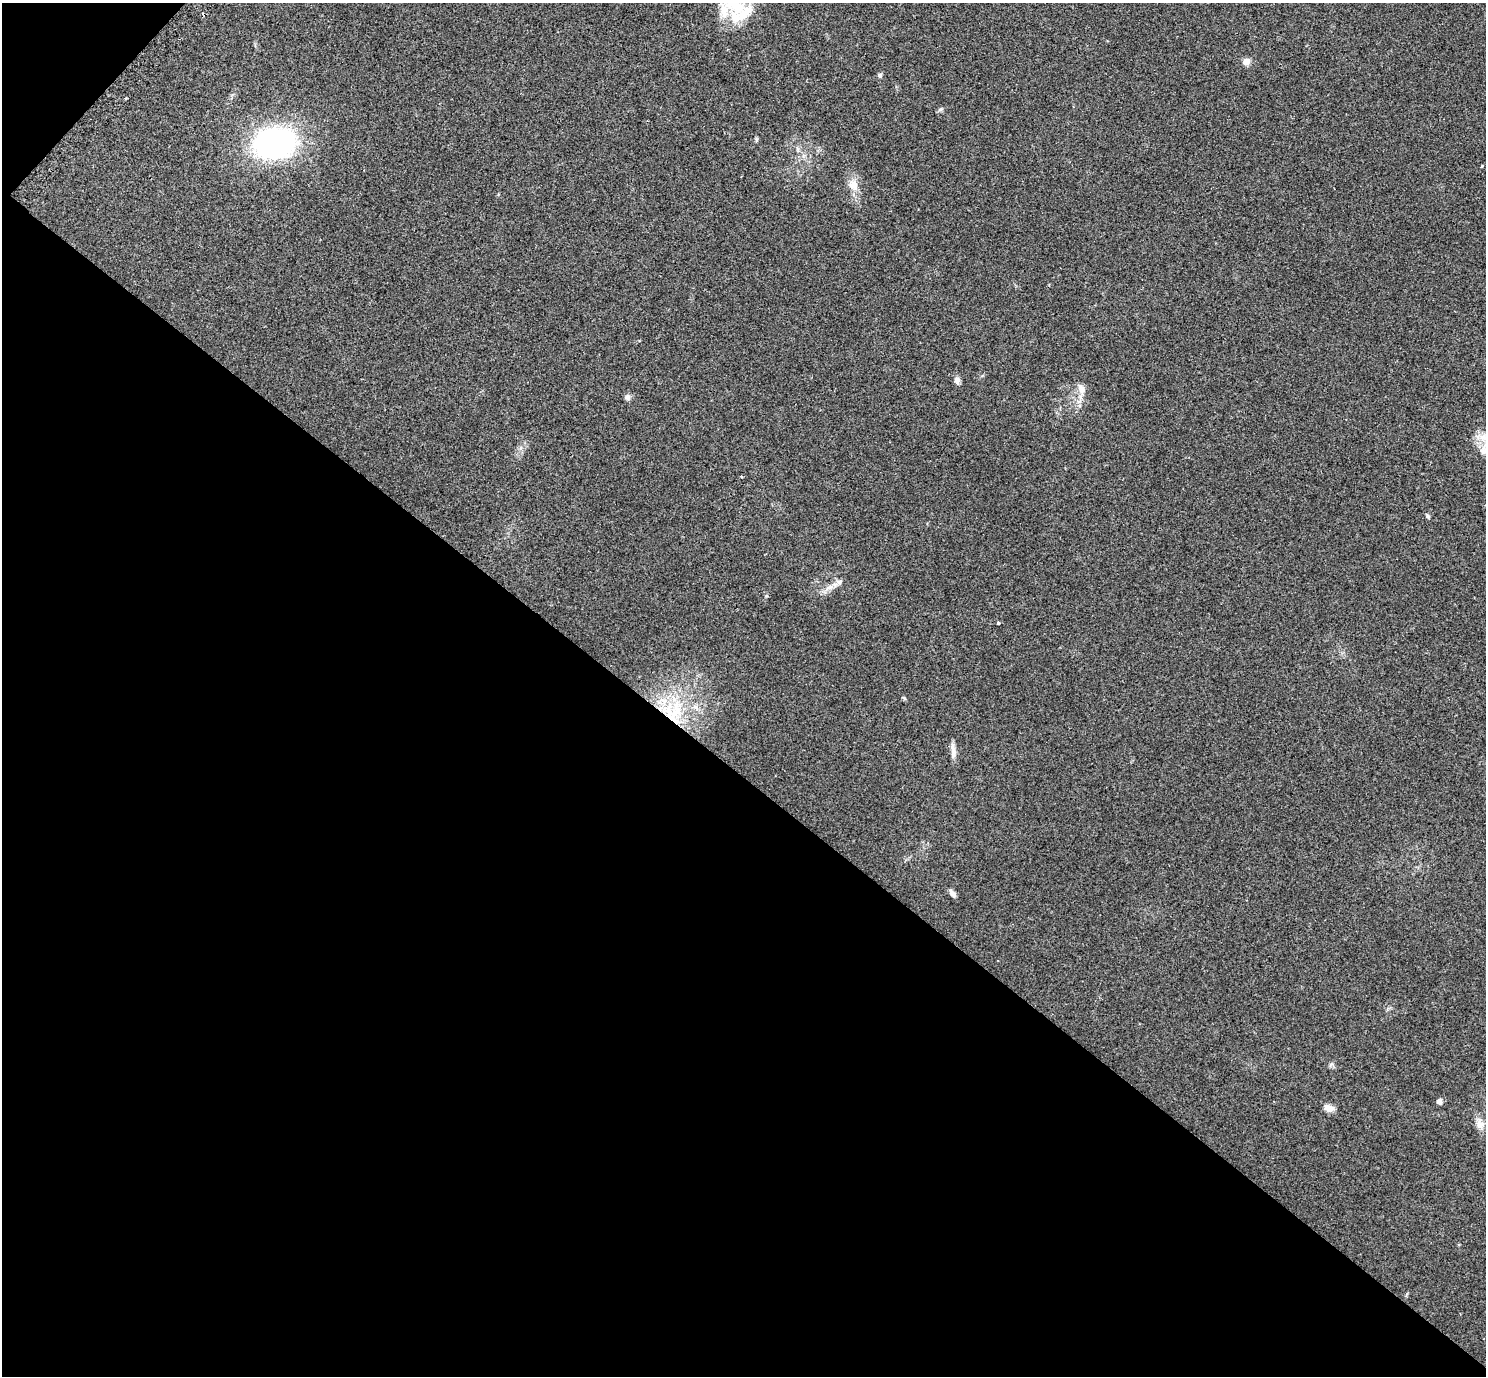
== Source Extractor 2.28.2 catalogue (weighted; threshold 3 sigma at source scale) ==
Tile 9 of 4 x 4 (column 1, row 3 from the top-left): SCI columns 37-1520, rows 1562-2935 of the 6011 x 6010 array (HDU 1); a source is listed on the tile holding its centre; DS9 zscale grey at full resolution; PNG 1488 x 1378 px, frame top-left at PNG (2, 3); no overlay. Shown black and unused: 44% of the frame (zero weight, under 2 of 3 exposures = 3% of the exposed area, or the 3 px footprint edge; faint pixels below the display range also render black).
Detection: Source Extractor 2.28.2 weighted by HDU 2 'WHT'; one run over the whole footprint, this tile lists its part. Background 0.0573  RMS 0.0073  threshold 0.033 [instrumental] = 3 sigma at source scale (4.5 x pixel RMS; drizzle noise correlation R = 1.50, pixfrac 1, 0.05/0.05 arcsec/px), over >= 5 px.
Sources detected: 28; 1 cosmic-ray / hot-pixel residue — not listed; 2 inside a brighter listed object's ellipse — not listed separately; the other 25 listed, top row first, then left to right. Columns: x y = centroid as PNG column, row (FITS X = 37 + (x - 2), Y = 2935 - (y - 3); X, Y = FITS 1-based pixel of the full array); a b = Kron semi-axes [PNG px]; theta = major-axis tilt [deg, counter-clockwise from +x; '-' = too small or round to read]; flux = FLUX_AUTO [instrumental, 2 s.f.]
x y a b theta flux
738 9 34 28 -45 37
1246 62 9 8 - 4
880 75 7 6 - 1.4
126 98 4 3 - 0.66
940 109 8 5 20 1.3
756 140 7 4 -90 1
275 143 29 21 9 220
1482 166 3 3 - 0.81
853 185 16 13 -50 8
957 380 10 7 -78 2.8
1081 389 13 9 -72 5.8
627 397 7 7 - 2.4
1483 437 11 11 - 7.4
1483 451 14 11 57 7.7
1428 516 8 4 -57 1.2
835 584 10 6 0 3.4
998 623 4 3 - 0.87
903 698 7 4 -45 0.92
672 711 40 35 -33 63
953 752 18 7 -90 4.4
952 893 10 5 -55 3
1331 1064 7 4 19 1.2
1439 1101 5 5 - 3.6
1329 1108 12 7 -13 5.1
1480 1124 13 11 -40 5.3
Overlapping masked pixels (flux is a lower limit): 1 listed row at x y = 672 711
Isophote crosses this tile's border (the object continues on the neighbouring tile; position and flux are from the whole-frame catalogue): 2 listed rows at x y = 738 9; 1483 451
Unlisted compact peaks at least as high as the median listed source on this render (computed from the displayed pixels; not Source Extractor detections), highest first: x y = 766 596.